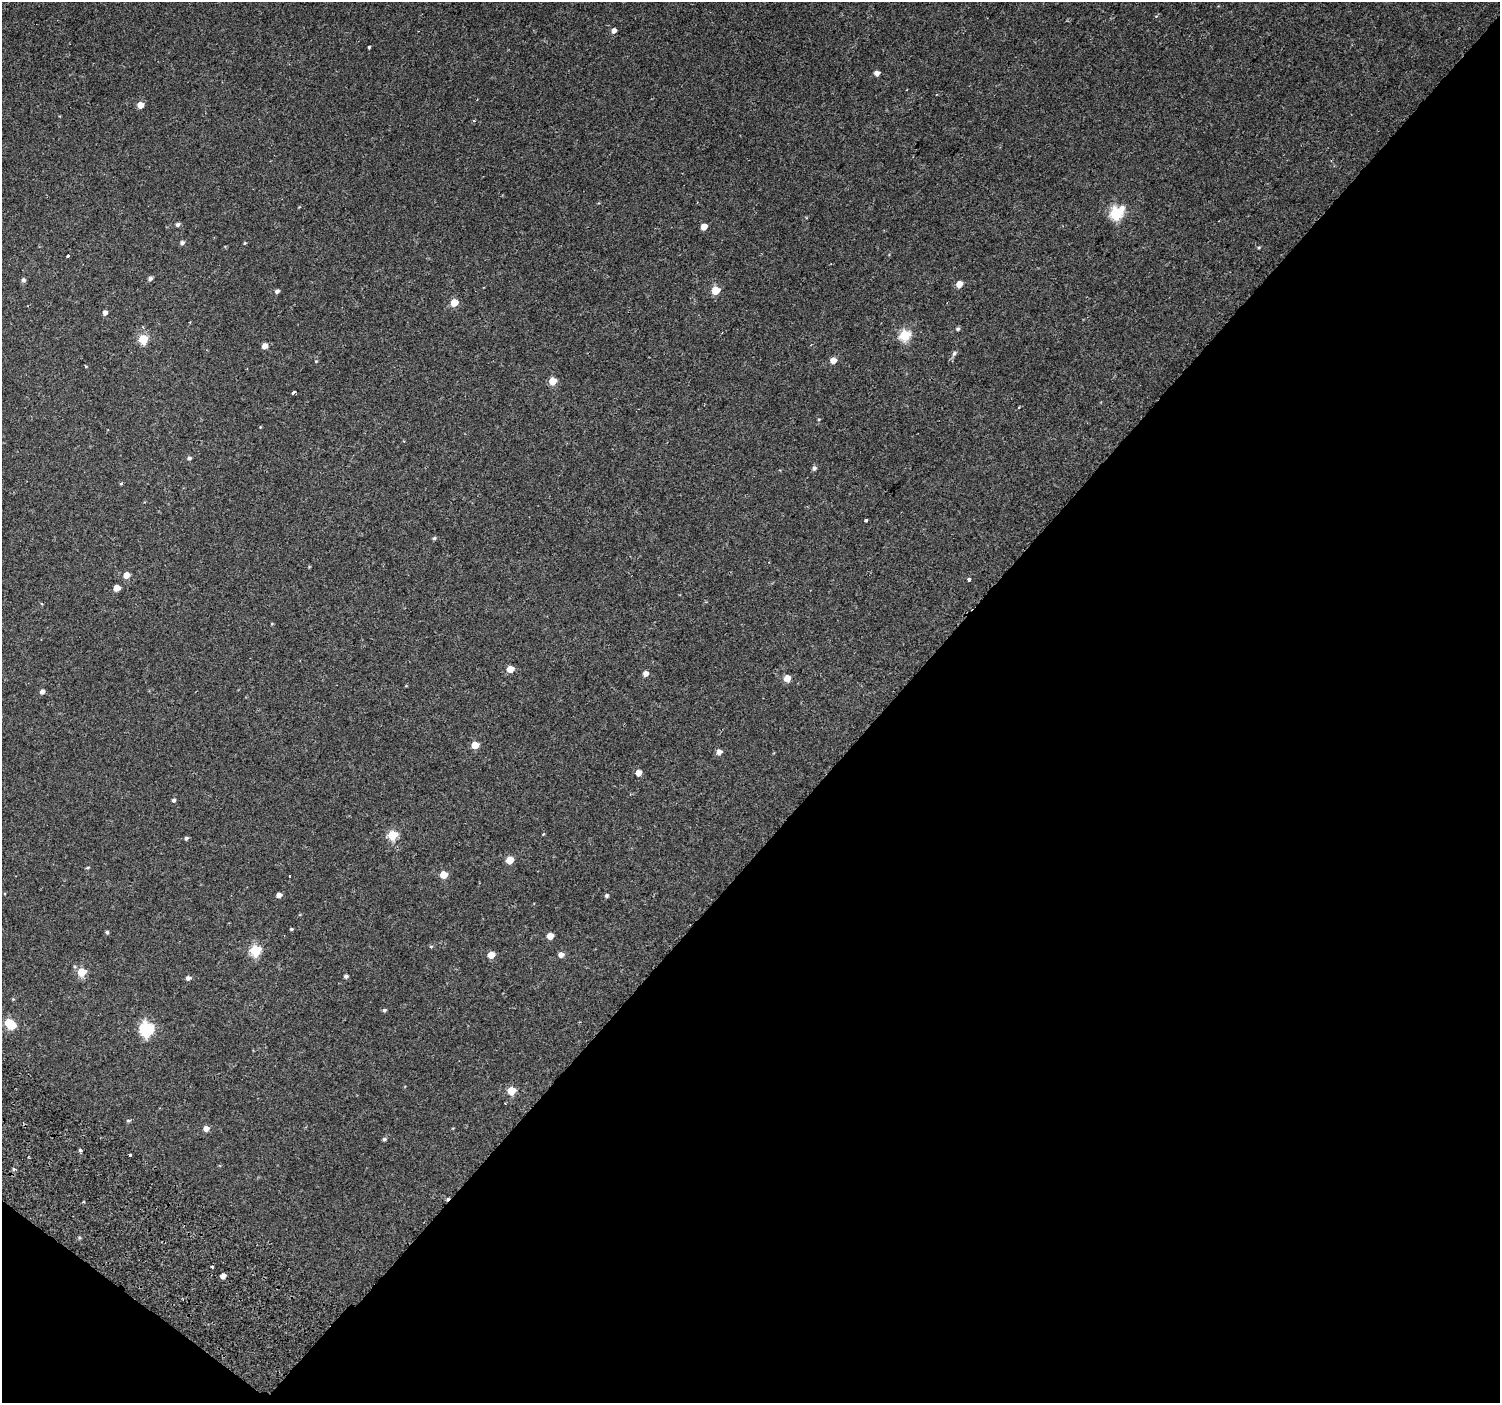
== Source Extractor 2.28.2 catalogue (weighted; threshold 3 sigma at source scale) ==
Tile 15 of 4 x 4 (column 3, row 4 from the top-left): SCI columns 3088-4585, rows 341-1741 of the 6168 x 6217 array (HDU 1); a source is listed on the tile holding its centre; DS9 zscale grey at full resolution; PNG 1502 x 1405 px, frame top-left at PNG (2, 2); no overlay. Shown black and unused: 42% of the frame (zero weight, under 2 of 3 exposures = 6% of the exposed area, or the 3 px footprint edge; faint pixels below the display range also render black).
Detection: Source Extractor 2.28.2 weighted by HDU 2 'WHT'; one run over the whole footprint, this tile lists its part. Background 0.059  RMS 0.0044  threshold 0.0199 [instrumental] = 3 sigma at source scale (4.5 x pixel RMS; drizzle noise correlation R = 1.50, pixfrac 1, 0.0396/0.0396 arcsec/px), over >= 5 px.
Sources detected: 78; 1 cosmic-ray / hot-pixel residue — not listed; the other 77 listed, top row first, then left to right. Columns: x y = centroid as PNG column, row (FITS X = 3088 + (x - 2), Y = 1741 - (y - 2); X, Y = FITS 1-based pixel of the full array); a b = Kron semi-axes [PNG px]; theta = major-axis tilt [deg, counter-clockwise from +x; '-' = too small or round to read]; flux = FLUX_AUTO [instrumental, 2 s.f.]
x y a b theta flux
614 31 5 5 - 2
369 47 3 3 - 0.43
877 73 5 4 - 2.1
140 105 5 5 - 4.3
1116 213 7 6 - 53
178 225 5 5 - 1
704 227 5 4 - 4.8
182 243 5 4 - 1.4
245 243 4 4 - 0.38
1259 247 5 3 - 0.45
68 256 3 3 - 2.3
150 278 5 5 - 1.2
23 280 5 5 - 1.1
959 284 5 4 - 4.6
277 291 5 4 - 1.3
715 291 5 5 - 13
454 303 5 5 - 9
105 313 4 4 - 1.8
958 329 5 5 - 0.73
905 335 6 6 - 28
143 339 5 5 - 18
264 346 5 4 - 3
954 353 6 5 - 1
316 361 4 3 - 0.38
833 361 5 4 - 4.2
86 367 4 3 - 0.41
553 381 5 5 - 9.5
293 393 4 3 - 4.4
819 419 4 3 - 0.35
189 458 5 4 - 0.94
814 468 5 5 - 1.1
121 483 4 4 - 0.46
866 520 3 3 - 1.7
434 538 5 4 - 0.7
126 575 5 5 - 4.2
969 580 3 3 - 1.2
116 588 5 5 - 4.9
510 669 5 5 - 6.8
645 673 5 4 - 2.6
787 678 5 5 - 5.5
42 692 5 4 - 1.6
475 745 5 5 - 8.9
719 752 5 4 - 2.4
638 773 5 5 - 3.9
174 800 5 4 - 0.86
543 834 5 3 - 0.36
393 835 5 5 - 22
186 838 5 4 - 0.86
510 860 5 5 - 8.8
88 867 5 3 - 0.46
444 875 5 5 - 8.3
289 876 2 2 - 0.33
279 895 5 4 - 2.4
606 895 5 4 - 0.82
291 929 4 3 - 0.52
107 932 5 4 - 0.68
550 936 5 5 - 4.7
431 946 5 3 - 0.48
255 950 6 5 - 32
491 955 5 5 - 5.2
561 955 5 5 - 2.5
82 972 5 5 - 15
346 976 5 4 - 1
188 978 5 5 - 1.4
13 999 4 4 - 0.36
384 1010 5 4 - 0.74
10 1023 8 5 -35 23
146 1029 7 6 - 70
511 1091 5 5 - 11
128 1121 6 4 15 0.62
206 1128 5 5 - 2.7
384 1139 5 4 - 0.79
80 1150 4 4 - 0.73
130 1155 4 3 - 1.6
14 1169 5 4 - 0.66
212 1267 3 3 - 0.45
223 1276 5 4 - 2.6